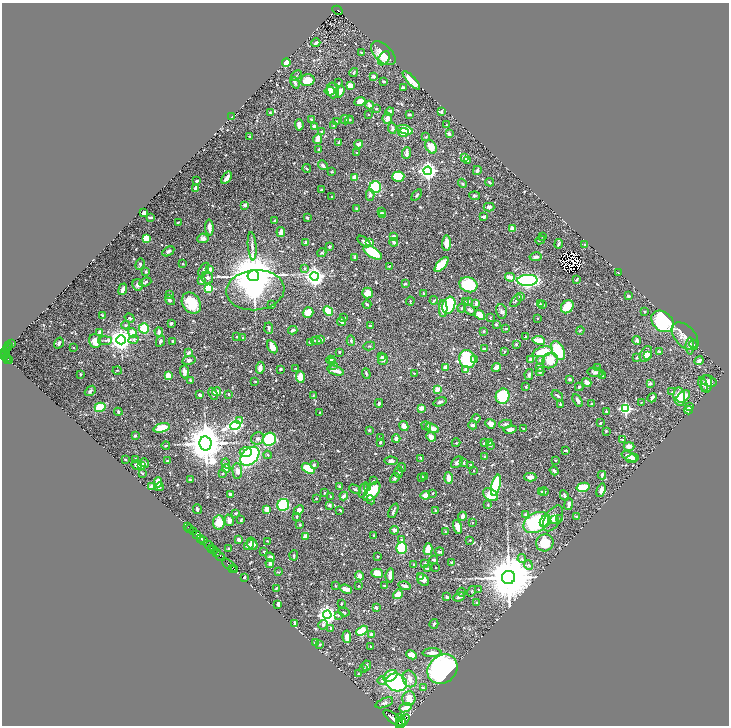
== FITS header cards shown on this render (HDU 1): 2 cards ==
NAXIS1  =                 1454
NAXIS2  =                 1447

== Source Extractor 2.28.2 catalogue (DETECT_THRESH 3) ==
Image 1454 x 1447 px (HDU 1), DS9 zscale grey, zoomed out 1/2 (1 PNG px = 2 x 2 image px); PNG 731 x 728 px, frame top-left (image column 2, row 1446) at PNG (2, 3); each listed source drawn as its Kron ellipse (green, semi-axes under 4 px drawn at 4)
Background 1.09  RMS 0.017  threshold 0.0517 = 3 sigma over >= 5 px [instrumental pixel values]
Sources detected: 777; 38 cannot appear on this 1/2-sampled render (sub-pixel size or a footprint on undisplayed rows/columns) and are neither listed nor drawn; of the other 739, the 500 brightest by FLUX_AUTO listed and drawn (239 fainter detections omitted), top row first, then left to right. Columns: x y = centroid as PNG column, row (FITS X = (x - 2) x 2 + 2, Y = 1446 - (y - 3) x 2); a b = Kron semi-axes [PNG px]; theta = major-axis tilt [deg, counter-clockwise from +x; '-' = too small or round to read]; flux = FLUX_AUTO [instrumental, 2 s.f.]
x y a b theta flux
337 10 5 2 - 96
316 43 4 3 - 11
362 53 4 3 - 3.1
383 53 15 8 -43 64
384 58 8 5 56 15
286 63 4 3 - 57
354 73 5 3 - 4.4
296 76 6 2 45 3.2
374 76 3 3 - 7.3
307 80 7 6 - 44
411 80 12 4 -47 45
384 81 3 2 - 4.5
295 83 6 3 -66 8.4
339 83 2 2 - 4.4
350 85 4 3 - 37
403 87 3 2 - 6.4
333 90 8 6 -76 40
330 91 5 4 - 18
340 91 6 4 72 24
360 102 5 4 - 27
369 105 4 3 - 17
376 109 3 2 - 3.6
270 112 3 2 - 2.6
390 112 4 3 - 16
441 112 3 3 - 8.9
409 114 4 2 - 5.8
368 115 3 2 - 2.5
232 117 3 2 - 3.1
387 118 5 4 - 14
312 119 4 3 - 4.9
345 120 5 4 - 4.9
349 120 4 3 - 4.2
336 121 2 2 - 3
299 125 5 3 - 23
334 125 4 3 - 3.4
446 125 2 2 - 4.6
314 127 2 2 - 25
392 128 6 3 -82 6.4
405 130 8 3 -17 77
321 131 3 2 - 5
404 132 5 3 - 110
449 134 4 2 - 12
250 136 2 2 - 2.6
426 137 4 3 - 2.8
318 139 5 3 - 51
339 142 3 2 - 4.5
359 144 4 3 - 15
431 147 7 5 -58 53
319 150 4 2 - 4.8
357 153 2 2 - 3.8
406 153 6 2 85 24
464 157 3 3 - 19
467 160 2 2 - 4.8
323 165 5 3 - 9
307 169 4 2 - 4.5
477 170 5 3 - 10
428 171 4 4 - 1400
332 172 4 2 - 2.7
355 177 3 3 - 43
398 177 6 5 - 120
227 178 7 3 54 24
197 181 4 2 - 6.2
490 182 4 2 - 7.5
462 183 5 3 - 4.7
375 187 6 5 - 170
195 188 4 2 - 13
321 190 3 2 - 7
370 195 6 4 -89 8.8
417 195 6 3 54 5.7
475 196 5 3 - 4.9
332 197 2 2 - 5.3
245 205 3 3 - 8.2
489 207 5 3 - 8.8
356 209 3 2 - 6.7
381 211 3 2 - 2.9
144 213 3 2 - 14
382 214 3 3 - 19
150 217 4 2 - 11
484 217 4 3 - 9.9
307 218 2 2 - 5.5
275 221 2 2 - 7.7
178 222 3 2 - 3.6
209 227 8 3 -86 22
512 229 4 3 - 25
281 232 5 3 - 26
393 236 3 3 - 11
542 237 3 2 - 3.4
203 238 5 5 - 11
146 239 4 4 - 60
540 240 5 2 - 3.5
306 242 3 3 - 8.8
364 242 7 3 -40 8.7
369 242 3 3 - 23
394 242 4 3 - 8.9
446 243 8 4 86 32
559 244 4 3 - 7.7
585 245 4 3 - 14
252 246 14 3 -86 10
330 247 3 2 - 4
168 251 6 4 31 7.3
373 252 10 5 -34 120
322 253 4 3 - 4.8
355 257 3 2 - 9.1
536 257 6 4 11 10
140 264 6 3 71 6.6
183 264 2 2 - 3.1
441 265 9 4 46 100
389 266 4 2 - 2.9
305 268 4 3 - 3.7
204 269 7 3 58 5.5
210 269 4 3 - 15
146 272 4 3 - 4.2
619 273 2 2 - 2.8
253 276 5 5 - 21000
315 276 4 4 - 1800
510 277 5 3 - 19
207 278 6 5 - 10
577 279 3 2 - 7.2
527 280 10 5 2 650
201 281 3 3 - 7.8
145 282 6 3 21 7.7
405 284 4 3 - 3.4
138 285 6 5 - 13
468 285 9 7 -21 170
208 288 3 3 - 180
123 289 6 3 69 26
255 290 29 20 5 450
367 293 5 5 - 39
423 293 3 2 - 5.5
170 295 4 3 - 3.6
520 296 4 3 - 9.1
628 296 3 3 - 6.2
170 300 6 4 -51 9
434 300 4 3 - 2.7
410 301 4 2 - 3
516 301 7 3 52 4.8
465 302 3 3 - 3.4
469 302 4 3 - 3.6
191 303 11 9 -55 91
476 303 4 2 - 9
367 304 4 2 - 6.1
540 304 4 3 - 3.1
272 305 3 3 - 2.8
449 305 9 6 70 280
543 305 3 2 - 2.9
567 307 7 5 47 64
462 308 4 2 - 3.7
443 309 8 3 88 53
470 310 6 3 -39 8.5
328 311 5 3 - 69
501 311 7 5 -76 7.2
645 311 2 2 - 3.7
308 313 5 5 - 28
102 315 3 2 - 3.5
480 315 6 3 -40 42
130 318 5 3 - 5.4
344 318 2 2 - 2.9
490 318 4 2 - 2.6
537 318 2 2 - 5.1
662 321 12 9 -42 320
341 322 4 3 - 9.8
171 323 3 2 - 6.7
126 325 4 4 - 4.3
370 325 4 2 - 3.5
496 325 3 2 - 4.4
144 328 5 5 - 82
269 328 6 2 -86 6
506 328 3 2 - 2.8
293 330 5 3 - 7.6
580 330 4 2 - 2.8
484 331 3 3 - 3
100 332 3 3 - 15
159 332 5 3 - 10
133 333 5 4 - 44
685 336 16 10 -47 27
236 337 3 2 - 2.8
526 337 2 2 - 6.8
243 338 3 2 - 9.7
121 340 5 4 - 3000
133 340 5 3 - 5.9
321 340 3 2 - 12
351 340 5 3 - 6.3
539 340 6 3 -9 37
637 340 4 4 - 7.1
95 341 7 6 - 51
105 341 7 3 4 5.3
160 341 6 3 64 6.1
173 341 3 2 - 4.8
316 341 5 3 - 6.9
310 342 2 2 - 14
12 343 2 1 - 15
59 343 6 3 58 10
516 344 2 2 - 14
693 344 4 3 - 6.2
9 346 2 1 - 30
369 346 6 2 12 2.9
690 346 8 4 90 14
8 347 2 1 - 29
272 347 7 4 -58 26
74 348 2 2 - 3
485 349 4 2 - 9.1
6 350 3 1 - 81
504 351 2 2 - 4.9
558 351 10 6 -65 130
659 351 4 3 - 3.3
3 352 2 1 - 210
189 352 4 3 - 13
339 352 2 2 - 4
543 352 10 5 15 110
3 354 2 2 - 210
5 354 5 2 - 330
646 354 8 5 61 35
648 356 3 3 - 6.4
6 357 2 1 - 170
381 357 3 2 - 2.9
637 357 3 3 - 6.7
8 359 2 1 - 180
383 359 6 5 - 12
467 359 9 8 - 220
10 360 2 1 - 98
189 360 7 4 12 8.1
331 360 4 3 - 5.9
475 360 4 3 - 9.9
530 360 3 3 - 15
541 360 4 4 - 12
550 360 8 7 - 58
699 361 4 3 - 13
333 362 4 3 - 5.8
333 366 4 3 - 3.8
445 367 4 3 - 19
496 367 5 4 - 17
598 367 3 2 - 2.8
260 368 6 3 83 22
540 368 4 3 - 7.3
280 369 2 2 - 8.6
296 369 3 2 - 3.3
117 370 4 2 - 2.7
466 370 3 3 - 19
185 371 7 4 -89 17
336 371 9 3 -18 35
540 372 4 3 - 8.8
595 372 8 4 -9 12
414 373 3 2 - 2.7
366 374 5 2 - 3.2
529 374 5 3 - 9.8
80 375 3 2 - 2.9
168 376 4 3 - 33
603 376 3 3 - 3.2
300 377 6 4 -85 66
569 379 3 2 - 5.6
191 380 3 2 - 5.3
255 381 3 3 - 2.8
709 381 8 5 -24 12
587 382 5 4 - 25
650 384 4 3 - 6.1
703 384 8 4 -70 7.8
707 384 9 5 -90 21
526 387 2 2 - 4.8
579 387 4 3 - 5.9
437 389 3 2 - 28
90 391 6 4 40 7.7
216 392 4 4 - 13
672 392 3 3 - 3.1
213 394 6 3 -67 10
229 394 4 2 - 3.2
200 395 3 3 - 12
313 396 3 3 - 2.7
503 396 8 6 71 180
557 396 6 2 -35 6.9
683 396 7 5 39 41
679 397 9 6 -81 73
652 398 5 2 - 9.1
578 400 7 3 -59 12
440 402 7 3 19 7.1
641 402 2 2 - 2.8
379 403 4 2 - 6.6
560 404 2 2 - 4.9
591 404 2 2 - 13
689 406 3 3 - 4.7
100 407 5 4 - 67
422 408 4 3 - 21
625 409 4 3 - 420
688 410 4 3 - 17
606 411 2 2 - 4.9
118 412 4 2 - 5.2
320 412 2 2 - 5.1
476 418 4 2 - 2.6
240 421 2 2 - 19
600 423 3 3 - 5
490 424 5 4 - 21
506 424 6 4 12 6.6
235 425 5 4 - 840
473 425 4 3 - 11
404 426 5 4 - 28
426 426 5 3 - 3.7
162 428 8 4 18 64
432 428 7 3 -26 31
510 429 6 4 12 19
523 429 3 2 - 2.7
369 430 4 3 - 3.2
606 431 4 3 - 2.9
135 436 3 3 - 5.7
431 437 5 4 - 18
258 438 7 6 - 9.6
380 438 3 2 - 3
269 439 7 6 - 240
396 439 4 4 - 14
622 439 4 2 - 2.6
380 442 2 2 - 7.3
205 443 7 6 - 12000
456 443 4 3 - 3.5
484 443 3 3 - 5.8
489 443 4 3 - 6
166 446 4 3 - 3.5
491 446 3 3 - 2.6
629 446 5 4 - 17
565 450 3 2 - 5.7
246 452 6 5 - 32
267 455 4 3 - 3.6
250 456 11 7 44 400
485 456 3 2 - 3.1
629 456 8 4 -23 23
421 458 4 2 - 5.8
125 459 2 2 - 5.3
135 459 2 2 - 5.3
632 459 6 3 19 15
555 460 3 2 - 3.1
168 461 2 2 - 3.9
391 461 6 4 -4 8.9
457 462 7 4 40 9.5
144 463 5 3 - 8.6
226 463 5 3 - 3.1
464 463 4 3 - 3.5
136 465 5 4 - 7.7
314 465 3 3 - 10
471 465 3 2 - 4.7
141 466 3 3 - 56
402 467 4 2 - 3
226 468 4 3 - 24
308 469 7 4 -32 120
237 471 8 5 -87 18
473 471 2 2 - 3
554 471 5 3 - 10
399 472 6 3 -90 6.3
142 473 3 2 - 3.4
222 473 4 3 - 4
602 475 4 3 - 6.7
422 477 3 3 - 6.6
424 477 3 2 - 4.2
530 477 6 4 0 14
395 478 5 3 - 11
449 478 6 3 -86 25
190 480 3 2 - 3.3
373 481 2 2 - 3.9
158 482 5 3 - 55
496 485 11 4 76 240
152 486 3 3 - 13
159 487 4 3 - 11
340 487 3 3 - 8.6
583 487 6 4 15 77
367 488 3 3 - 13
355 489 6 3 -28 5.9
363 490 8 3 70 7.1
601 490 7 4 73 19
372 491 11 6 51 120
542 491 4 3 - 3
544 492 5 4 - 4.4
325 493 2 2 - 3.9
433 493 3 2 - 3.1
230 494 3 2 - 14
425 495 5 3 - 35
491 495 8 5 -33 66
564 495 5 3 - 8.3
344 496 4 3 - 16
330 497 3 2 - 3
316 498 3 2 - 3.1
371 500 5 3 - 3.9
569 504 6 3 84 13
283 505 6 5 - 170
329 505 4 3 - 7.5
488 505 3 2 - 3.3
197 509 5 2 - 9.4
267 509 4 3 - 25
299 510 5 4 - 15
340 510 3 2 - 4.6
393 511 8 2 65 8.4
435 511 3 2 - 3.1
236 513 3 3 - 4.1
526 515 3 3 - 8.7
297 516 3 2 - 4.1
462 516 4 3 - 15
576 516 3 2 - 5.7
553 518 14 8 58 25
555 519 4 4 - 4.6
560 519 4 3 - 3.1
229 520 6 4 -71 21
241 520 3 2 - 3.7
545 521 6 5 - 23
219 522 7 5 82 50
536 522 13 9 29 280
473 523 2 2 - 2.7
300 525 3 3 - 3.3
188 527 2 1 - 40
457 527 7 3 -75 24
190 528 2 1 - 84
394 530 4 4 - 10
193 532 2 1 - 160
445 532 4 2 - 3.5
196 534 4 1 - 250
374 535 2 2 - 4.2
305 536 3 3 - 31
201 539 4 2 - 1500
401 539 4 3 - 4.4
239 540 3 3 - 12
470 540 2 2 - 3.2
203 541 4 2 - 780
268 541 3 1 - 2.8
545 543 9 8 - 86
252 544 7 5 -60 17
249 545 6 3 46 11
209 546 6 2 -42 1200
402 548 6 5 - 140
211 549 2 1 - 160
228 549 3 2 - 5.7
428 549 6 3 76 55
213 550 2 2 - 310
264 551 2 2 - 4.6
440 552 4 2 - 6.1
216 553 2 1 - 290
294 555 5 2 - 3.3
220 556 6 2 -36 830
378 556 2 2 - 2.9
270 557 5 4 - 15
522 559 4 4 - 5.6
434 560 4 3 - 5.4
425 563 3 3 - 7
451 563 3 2 - 6.5
270 564 4 4 - 6.2
414 564 3 3 - 6.6
229 565 9 2 -40 2200
528 565 5 4 - 6.9
233 568 2 1 - 470
436 568 2 2 - 3
234 569 3 2 - 610
427 569 3 3 - 4.3
278 572 4 2 - 2.7
377 573 6 4 -16 41
390 575 7 3 84 21
359 576 5 4 - 14
420 576 4 3 - 3.6
244 577 3 2 - 11
509 577 6 6 - 25000
423 580 7 5 -46 22
336 586 3 3 - 2.6
358 586 3 3 - 3.1
385 586 4 3 - 5.2
405 586 6 3 -17 12
276 588 4 3 - 2.9
346 589 6 3 -21 18
479 590 3 2 - 4.2
471 591 5 2 - 2.9
462 592 4 3 - 4.1
398 594 5 3 - 51
447 597 4 2 - 6.1
459 597 6 3 23 11
477 603 4 3 - 3.4
278 604 4 2 - 12
341 604 3 2 - 3.1
376 608 3 2 - 12
344 612 5 3 - 6.2
327 615 4 4 - 1800
338 615 3 3 - 2.6
295 623 4 2 - 7.1
434 624 5 3 - 4.3
323 625 5 4 - 6.1
331 628 3 2 - 4.4
362 631 6 4 30 82
371 635 3 3 - 9.9
347 637 6 4 -85 20
316 642 4 2 - 23
320 645 3 3 - 5.1
371 646 3 2 - 4.7
432 653 9 3 1 29
411 655 5 4 - 33
367 666 5 3 - 8.1
363 669 3 2 - 5.9
442 669 16 13 42 730
358 674 4 3 - 3.1
390 676 7 5 33 33
410 679 8 6 -69 20
382 681 4 4 - 8.2
396 682 11 8 -21 350
423 688 4 3 - 3.6
409 698 7 6 - 37
384 703 9 4 22 8
405 708 6 3 21 38
393 718 11 4 -39 4400
399 718 3 2 - 560
403 721 8 2 49 3500
401 723 7 3 69 3800
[239 fainter detections neither listed nor drawn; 38 sub-pixel or undisplayed-footprint detections neither listed nor drawn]